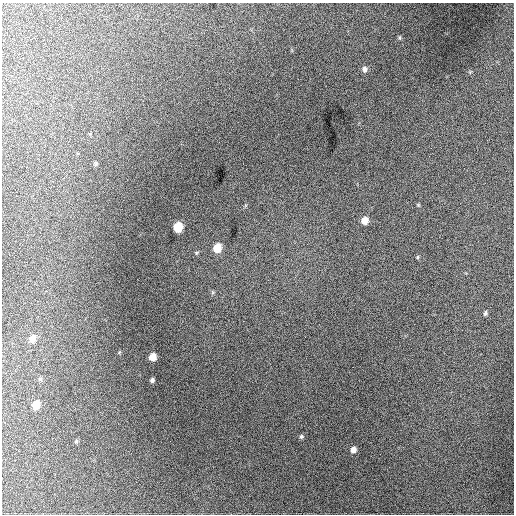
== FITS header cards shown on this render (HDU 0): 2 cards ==
NAXIS1  =                  512 / Axis length
NAXIS2  =                  512 / Axis length

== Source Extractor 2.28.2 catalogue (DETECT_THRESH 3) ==
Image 512 x 512 px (HDU 0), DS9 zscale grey, 1 PNG px = 1 image px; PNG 516 x 516 px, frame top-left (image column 1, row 512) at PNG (2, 3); no overlay
Background 848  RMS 23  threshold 67.5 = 3 sigma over >= 5 px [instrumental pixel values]
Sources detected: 17; all 17 listed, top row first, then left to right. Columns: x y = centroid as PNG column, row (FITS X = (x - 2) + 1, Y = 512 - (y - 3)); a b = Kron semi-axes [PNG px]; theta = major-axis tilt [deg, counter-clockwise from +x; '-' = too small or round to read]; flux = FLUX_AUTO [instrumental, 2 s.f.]
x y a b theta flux
399 38 6 4 -89 1900
365 69 7 6 - 5200
96 164 6 4 47 2200
365 220 7 6 - 15000
178 227 7 6 - 50000
217 248 7 6 - 29000
196 253 6 3 72 1700
418 257 6 4 88 1600
485 313 6 4 83 2500
32 339 7 6 - 13000
152 357 6 5 - 17000
40 379 6 6 - 2500
152 380 5 4 - 3200
36 405 7 6 - 22000
301 437 6 5 - 2700
76 441 5 5 - 2100
353 450 6 6 - 7500